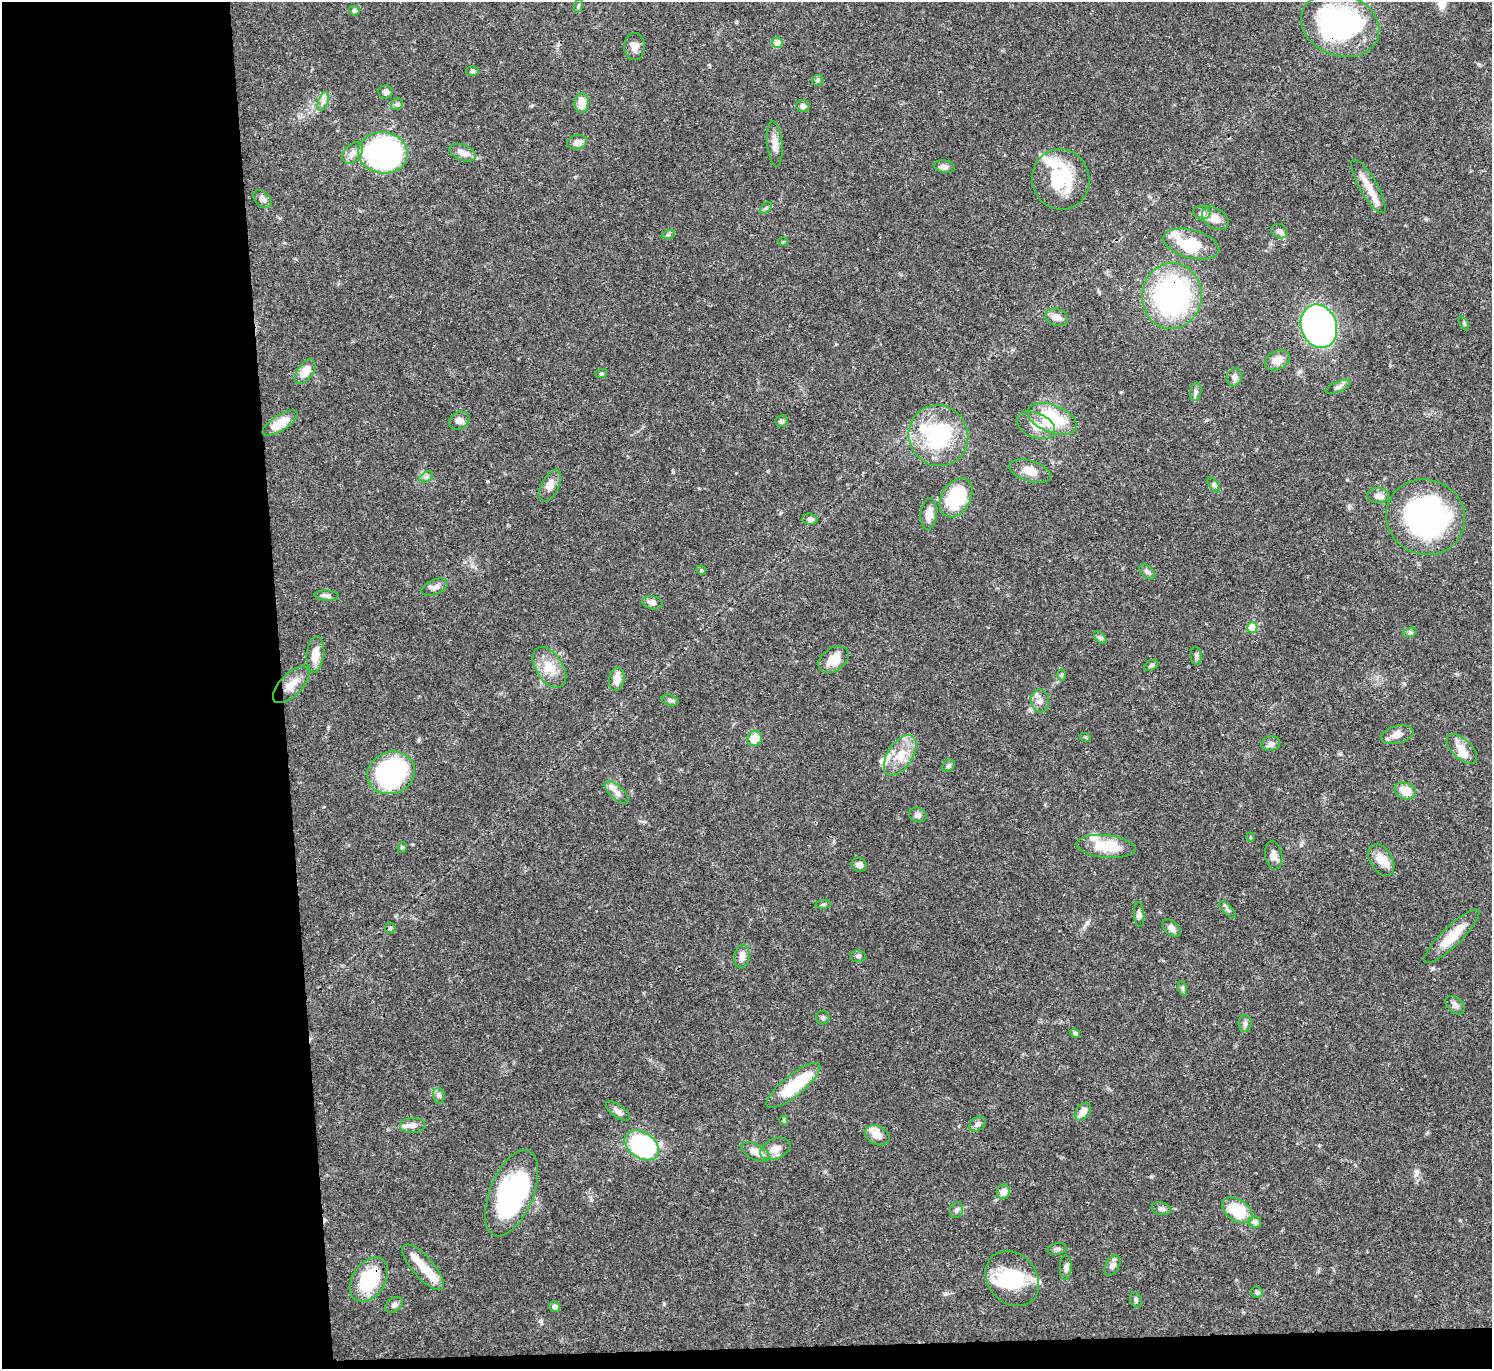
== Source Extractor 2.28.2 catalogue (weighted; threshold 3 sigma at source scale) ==
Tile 7 of 3 x 3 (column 1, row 3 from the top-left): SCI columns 1-1490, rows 131-1497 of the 4472 x 4452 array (HDU 1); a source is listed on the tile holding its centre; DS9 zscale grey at full resolution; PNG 1494 x 1371 px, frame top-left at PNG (2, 2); each listed source drawn as its Kron ellipse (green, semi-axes under 4 px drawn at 4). Shown black and unused: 20% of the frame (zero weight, under 3 of 4 exposures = <1% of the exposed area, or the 3 px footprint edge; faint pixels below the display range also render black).
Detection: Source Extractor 2.28.2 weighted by HDU 2 'WHT'; one run over the whole footprint, this tile lists its part. Background 0.0546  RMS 0.003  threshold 0.0133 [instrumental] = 3 sigma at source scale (4.5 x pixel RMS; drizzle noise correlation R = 1.50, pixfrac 1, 0.05/0.05 arcsec/px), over >= 5 px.
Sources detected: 148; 5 inside a brighter object's white glare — neither listed nor drawn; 15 inside a brighter listed object's ellipse — not listed separately; the other 128 listed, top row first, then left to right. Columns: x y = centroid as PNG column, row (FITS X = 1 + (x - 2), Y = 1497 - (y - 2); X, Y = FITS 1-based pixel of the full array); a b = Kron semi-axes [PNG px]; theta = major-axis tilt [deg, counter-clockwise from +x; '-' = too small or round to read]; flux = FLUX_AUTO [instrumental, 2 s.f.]
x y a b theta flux
579 5 7 3 71 0.39
354 11 5 4 - 0.77
1340 25 40 31 -20 51
777 43 5 5 - 3.9
634 47 13 10 90 2.3
472 71 6 5 - 0.76
817 80 6 5 - 0.48
386 92 7 6 - 1
323 101 10 5 69 1.1
582 103 10 7 88 4.2
397 104 6 5 - 0.59
803 106 6 6 - 1.1
577 142 10 7 13 2
775 144 23 7 -85 2.5
353 153 12 8 48 2
383 153 25 20 -7 78
463 153 14 8 -22 2.2
944 167 11 6 -9 1.2
1061 179 30 28 -76 17
1368 186 30 9 -60 4.6
262 199 10 7 -44 1.3
766 208 7 4 44 0.49
1202 213 8 7 - 1.2
1215 218 15 10 -36 3.4
1279 231 9 6 -28 1.4
668 235 7 4 19 0.49
783 242 5 3 - 0.27
1191 244 29 14 -15 12
1172 296 33 30 82 59
1057 317 12 8 -16 2.2
1464 323 7 4 -64 0.45
1319 326 22 18 -70 110
1277 360 13 9 26 2.8
305 372 14 7 55 4.6
601 374 6 4 18 0.36
1234 377 9 7 74 1.1
1338 387 13 5 22 1.2
1196 392 9 5 80 0.87
1052 419 26 13 -21 17
459 420 11 8 30 1.6
782 421 6 5 - 0.59
280 423 20 8 33 5.2
1036 425 20 12 -23 4
938 435 31 29 -61 25
1030 471 21 10 -17 3.8
426 477 7 4 33 0.64
1214 485 9 4 -54 0.59
550 486 17 8 63 2.3
1378 496 11 7 0 1.4
956 498 21 14 60 19
929 514 15 8 84 2.5
1426 517 40 37 -22 76
810 519 7 5 -5 1
701 570 5 4 - 0.33
1147 572 9 5 -45 0.79
435 587 14 7 22 1.6
327 596 12 5 -3 1.1
652 603 10 6 -10 1.3
1252 628 5 5 - 9.3
1410 632 7 4 19 0.55
1100 638 8 4 -45 0.65
315 654 18 8 84 3.8
1196 656 9 5 -85 0.82
833 660 16 11 35 5
1151 665 7 5 30 0.57
549 667 23 13 -57 5.5
1062 675 6 4 88 0.46
617 679 12 7 81 2.6
291 685 23 11 46 4.3
670 700 9 5 -14 0.75
1040 701 11 9 -85 1.7
1397 735 17 8 13 2.5
1085 737 6 3 -18 0.28
754 738 8 7 - 4.8
1271 744 9 7 13 1.1
1462 749 19 9 -43 3.1
900 755 23 12 56 5.8
948 766 7 5 43 0.66
391 773 24 21 21 48
1405 791 11 8 -21 4.2
617 792 15 6 -43 1.7
918 815 9 7 -21 1.2
1250 837 4 3 - 0.27
1106 846 30 11 -5 8.1
402 847 5 4 - 0.44
1274 855 14 8 -81 1.9
1381 860 17 11 -60 3.5
859 865 8 7 - 1.3
823 904 8 4 8 0.48
1228 910 11 4 -45 0.83
1139 914 12 5 -86 0.87
390 928 5 5 - 0.44
1171 928 10 6 -44 1.5
1452 936 37 9 44 6.8
742 956 12 7 83 1.8
858 956 8 6 -7 0.87
1183 989 7 4 -72 0.55
1455 1005 11 7 -42 1.2
823 1018 7 6 - 0.73
1245 1024 8 6 -89 0.92
1075 1033 5 4 - 0.76
793 1085 33 10 39 13
439 1096 8 5 -75 0.73
618 1111 14 6 -36 1.5
1083 1112 10 6 52 2.7
784 1120 4 4 - 0.44
977 1124 9 6 35 1.2
413 1125 12 7 3 1.7
877 1135 13 9 -26 3.3
642 1145 18 13 -34 47
775 1149 16 10 23 3.3
755 1152 16 7 -27 2.9
1003 1192 7 6 - 2
511 1193 46 22 68 40
1161 1209 9 6 -12 0.86
957 1210 8 6 69 0.93
1237 1210 17 10 -35 12
1255 1222 6 5 - 0.99
1057 1249 9 5 14 0.71
1113 1265 11 6 61 1.1
423 1267 29 10 -48 5.5
1066 1267 12 6 88 1.2
1012 1278 30 24 -49 15
369 1280 24 16 57 19
1257 1292 6 5 - 0.6
1136 1300 8 5 -75 0.71
394 1305 10 6 38 0.95
555 1307 6 5 - 1.2
Overlapping masked pixels (flux is a lower limit): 3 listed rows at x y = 1340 25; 1172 296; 369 1280
Unlisted compact peaks at least as high as the median listed source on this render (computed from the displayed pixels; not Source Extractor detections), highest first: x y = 1417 1172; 487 481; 1087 922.